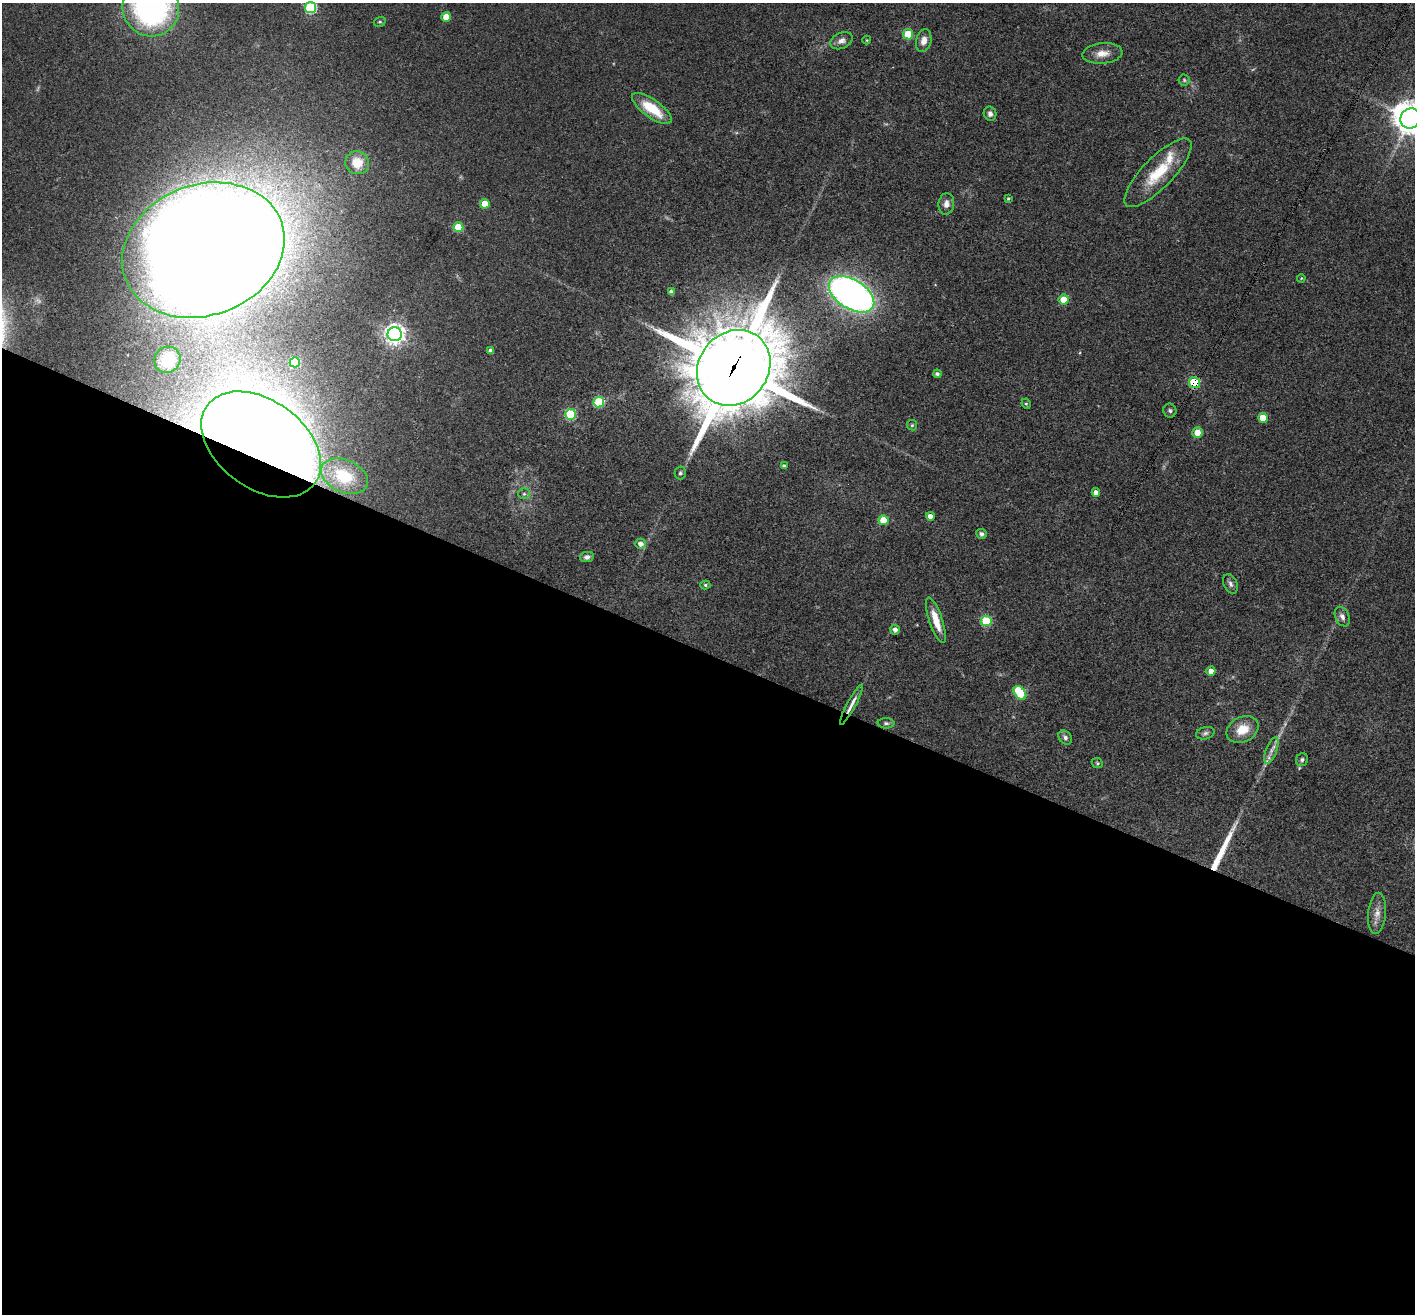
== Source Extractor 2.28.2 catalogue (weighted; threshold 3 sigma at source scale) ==
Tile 14 of 4 x 4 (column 2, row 4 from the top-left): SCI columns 1418-2830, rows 279-1590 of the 5657 x 5669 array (HDU 1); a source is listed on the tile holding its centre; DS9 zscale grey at full resolution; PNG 1417 x 1316 px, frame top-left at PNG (2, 3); each listed source drawn as its Kron ellipse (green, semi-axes under 4 px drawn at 4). Shown black and unused: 50% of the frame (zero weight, under 3 of 4 exposures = <1% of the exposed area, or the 3 px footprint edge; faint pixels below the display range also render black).
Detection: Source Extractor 2.28.2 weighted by HDU 2 'WHT'; one run over the whole footprint, this tile lists its part. Background 0.0339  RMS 0.0047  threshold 0.0211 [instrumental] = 3 sigma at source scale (4.5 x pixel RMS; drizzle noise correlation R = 1.50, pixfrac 1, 0.05/0.05 arcsec/px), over >= 5 px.
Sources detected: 69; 1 inside a brighter object's white glare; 1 long thin detection or spike segment (spike, bleed or trail) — neither listed nor drawn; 1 inside a brighter listed object's ellipse — not listed separately; the other 66 listed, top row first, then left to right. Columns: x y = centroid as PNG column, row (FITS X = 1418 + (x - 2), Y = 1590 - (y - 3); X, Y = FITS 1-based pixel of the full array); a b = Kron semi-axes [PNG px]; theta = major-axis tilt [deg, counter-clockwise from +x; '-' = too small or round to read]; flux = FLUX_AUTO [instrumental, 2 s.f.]
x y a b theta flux
151 8 29 28 - 130
311 8 5 5 - 55
446 17 5 5 - 8.7
380 22 6 4 18 0.67
908 34 5 5 - 17
867 40 4 4 - 0.46
841 41 11 8 25 2.5
924 41 11 7 77 3.2
1102 53 20 10 5 5.1
1184 80 5 5 - 0.8
652 108 23 9 -36 15
990 114 7 6 - 1.6
1410 118 10 9 - 670
357 163 12 11 - 7.7
1158 173 45 15 46 19
1008 199 4 3 - 0.74
485 204 5 5 - 10
946 204 11 8 83 2.8
458 227 5 5 - 15
203 250 83 65 20 1900
1301 278 4 3 - 0.42
671 292 4 4 - 2.2
851 294 25 14 -32 260
1064 300 5 5 - 13
395 334 7 7 - 280
491 351 4 4 - 2.3
167 360 13 12 - 11
295 362 5 5 - 29
734 368 40 34 51 4500
937 374 4 4 - 1.4
1194 383 5 5 - 34
599 402 5 5 - 37
1026 404 5 4 - 0.7
1170 411 7 6 - 1.1
570 414 5 5 - 39
1263 418 5 4 - 9
912 425 5 5 - 0.64
1197 433 5 5 - 5.8
261 444 66 44 -36 1300
784 466 4 3 - 1.3
680 473 6 6 - 0.98
344 476 24 16 -24 16
1096 493 4 4 - 2.5
524 494 6 5 - 0.96
930 516 4 4 - 2.8
883 520 5 5 - 14
982 534 5 5 - 1.6
641 544 5 5 - 2.5
587 557 7 5 9 1.5
1230 584 10 6 -66 1.7
705 585 5 4 - 0.82
1342 617 10 7 -64 2.3
936 620 24 6 -71 8.3
986 621 5 5 - 34
895 630 5 5 - 2.1
1211 671 4 4 - 3
1020 693 8 5 -51 26
851 705 23 4 62 3.4
886 723 8 5 -1 1
1242 729 17 12 26 8.6
1205 733 9 6 16 1.4
1065 737 8 6 -50 1.5
1271 750 14 5 69 2.7
1302 760 6 6 - 1.1
1097 763 6 4 -24 0.67
1377 913 20 9 85 4.3
Overlapping masked pixels (flux is a lower limit): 4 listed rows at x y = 734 368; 1194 383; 261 444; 851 705
Isophote crosses this tile's border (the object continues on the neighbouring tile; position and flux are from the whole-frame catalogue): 3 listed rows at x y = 151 8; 311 8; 1410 118